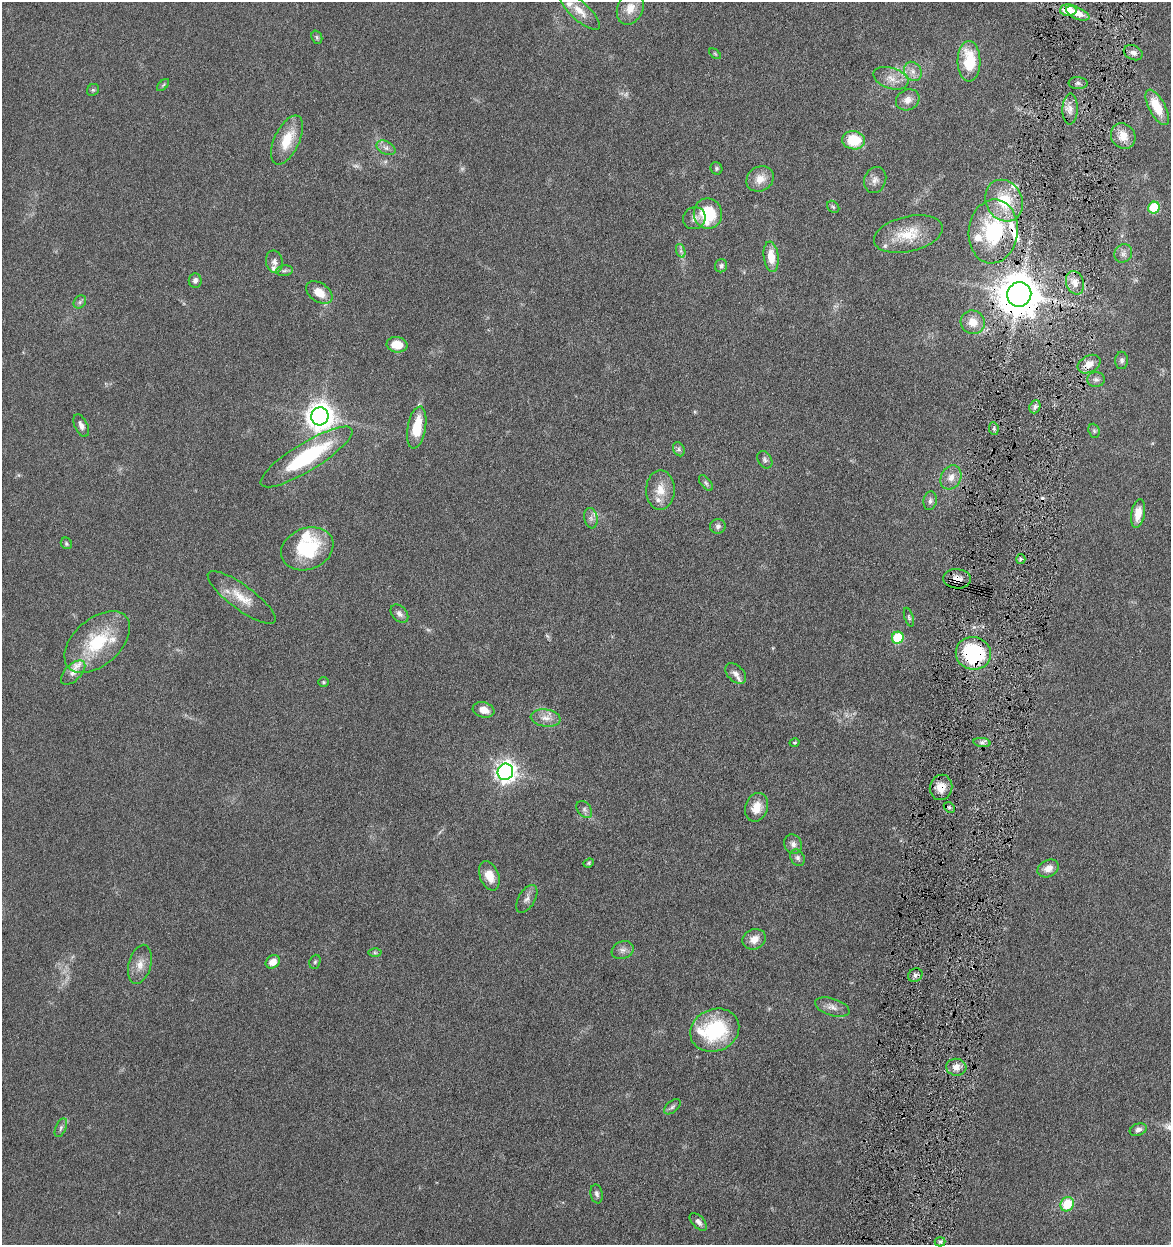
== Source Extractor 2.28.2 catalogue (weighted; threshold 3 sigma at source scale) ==
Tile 10 of 4 x 4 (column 2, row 3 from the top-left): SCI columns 1411-2579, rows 1249-2491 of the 5040 x 4982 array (HDU 1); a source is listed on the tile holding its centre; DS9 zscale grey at full resolution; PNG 1173 x 1247 px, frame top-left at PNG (2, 2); each listed source drawn as its Kron ellipse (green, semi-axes under 4 px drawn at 4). Shown black and unused: <1% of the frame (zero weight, under 4 of 8 exposures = <1% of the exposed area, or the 3 px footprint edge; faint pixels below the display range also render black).
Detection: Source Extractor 2.28.2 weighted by HDU 2 'WHT'; one run over the whole footprint, this tile lists its part. Background 0.042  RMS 0.0046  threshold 0.0189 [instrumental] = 3 sigma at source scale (4.09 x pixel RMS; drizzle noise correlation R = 1.36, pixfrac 0.8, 0.05/0.05 arcsec/px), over >= 5 px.
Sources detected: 128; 4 too faint to see at this stretch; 2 cosmic-ray / hot-pixel residue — neither listed nor drawn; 15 inside a brighter listed object's ellipse — not listed separately; the other 107 listed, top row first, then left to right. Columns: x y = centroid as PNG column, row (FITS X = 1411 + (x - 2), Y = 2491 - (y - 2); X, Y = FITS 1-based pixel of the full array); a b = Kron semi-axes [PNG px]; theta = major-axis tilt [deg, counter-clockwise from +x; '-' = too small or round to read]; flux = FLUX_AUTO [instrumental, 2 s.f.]
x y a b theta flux
630 8 17 12 65 5.9
1068 10 8 6 -2 9
580 11 26 9 -42 5.7
1078 13 12 6 -23 5.2
317 37 7 5 -69 0.8
1133 53 10 7 -26 2.2
715 54 7 3 -37 0.55
969 61 20 11 -90 17
913 71 10 8 -55 2.6
891 78 18 10 -19 5
1078 83 9 6 0 1.1
163 85 7 4 45 0.65
93 90 6 5 - 0.71
908 100 12 10 27 3.5
1157 107 19 8 -62 11
1070 109 15 7 88 3.3
1123 136 13 12 - 5.6
287 140 26 12 65 11
854 140 11 9 -9 15
386 148 10 6 -28 1.8
716 168 6 5 - 0.77
760 179 14 12 33 5.1
875 180 13 11 68 2.6
1004 201 21 18 -62 15
833 207 7 5 -45 0.77
1154 208 6 5 - 23
708 214 15 14 - 20
694 218 11 10 - 2.5
993 231 32 24 83 35
908 234 35 17 13 14
681 251 7 4 -72 1
1123 253 10 8 52 1.8
771 257 15 7 -82 7
274 262 11 8 -79 2
721 266 6 6 - 1.1
284 271 8 5 6 1
195 280 7 6 - 1.7
1075 283 12 9 -70 4
319 292 14 9 -34 5.8
1019 294 12 12 - 1200
80 302 7 5 48 0.91
973 322 12 11 - 5.8
397 345 10 7 -8 6.9
1122 360 9 6 89 1.3
1089 364 12 8 28 3.9
1096 379 9 7 -1 1.5
1035 407 7 5 70 1.2
320 416 9 8 - 510
81 426 12 6 -66 1.9
417 428 21 9 80 14
994 429 6 4 -80 0.9
1094 431 7 5 -69 0.81
679 449 7 5 -62 1
306 457 53 14 32 39
765 460 9 6 -58 1.2
951 477 12 9 62 3.7
706 483 9 5 -53 0.93
660 490 20 14 89 6.9
930 501 9 6 80 1.4
1138 513 14 7 80 5.5
591 518 10 6 -81 1.8
718 526 7 7 - 1.5
66 543 6 5 - 0.73
307 549 27 20 22 27
1021 559 5 4 - 0.77
957 579 14 9 -4 3.4
242 597 41 12 -36 8.9
399 614 10 7 -47 1.9
909 617 9 4 -72 0.87
898 638 6 5 - 22
97 642 38 23 41 24
973 653 18 16 -15 42
73 672 15 8 45 2.9
736 674 12 8 -43 2.1
323 682 5 5 - 0.58
484 710 11 7 -16 4.2
546 718 15 8 -7 3.7
982 742 8 4 -8 1.2
795 743 5 4 - 0.51
505 772 8 7 - 240
941 787 13 11 74 5.2
756 807 15 11 68 6.1
949 807 6 4 -44 0.87
584 809 9 6 -52 1.4
793 844 10 8 -60 2
797 858 9 6 -60 1.3
589 863 5 4 - 0.52
1048 868 11 8 27 3.4
489 876 15 9 -68 5.6
527 899 15 8 59 2.3
754 939 12 10 25 4.2
623 950 11 8 20 2.2
375 953 6 4 -1 0.72
273 962 7 6 - 4.2
315 962 7 5 68 0.75
140 964 20 11 75 4.8
915 975 7 6 - 1.5
832 1007 18 8 -16 3.2
715 1030 25 21 23 33
956 1067 10 8 -5 3.1
672 1107 10 5 40 1.1
61 1128 10 5 66 1.1
1138 1130 9 6 20 1.7
597 1194 9 6 -81 1.3
1067 1204 7 6 - 13
698 1222 11 6 -45 1.9
940 1242 5 4 - 0.78
Overlapping masked pixels (flux is a lower limit): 6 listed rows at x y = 1068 10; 993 231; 1019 294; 957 579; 973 653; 941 787